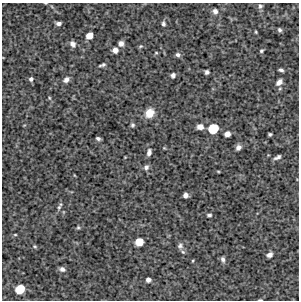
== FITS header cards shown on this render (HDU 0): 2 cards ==
NAXIS1  =                  297 /Length X axis
NAXIS2  =                  298 /Length Y axis

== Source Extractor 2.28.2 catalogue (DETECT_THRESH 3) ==
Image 297 x 298 px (HDU 0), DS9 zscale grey, 1 PNG px = 1 image px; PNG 301 x 302 px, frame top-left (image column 1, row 298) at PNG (2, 3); no overlay
Background 4560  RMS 230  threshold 691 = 3 sigma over >= 5 px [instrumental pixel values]
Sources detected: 50; all 50 listed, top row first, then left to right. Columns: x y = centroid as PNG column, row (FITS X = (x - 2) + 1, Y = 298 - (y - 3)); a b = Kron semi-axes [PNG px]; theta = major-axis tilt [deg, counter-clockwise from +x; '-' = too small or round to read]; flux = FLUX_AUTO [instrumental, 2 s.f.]
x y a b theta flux
260 6 7 6 - 38000
215 11 7 7 - 58000
59 23 5 4 - 49000
163 24 7 5 -84 35000
279 30 4 4 - 30000
256 32 3 3 - 15000
89 36 6 5 - 140000
121 43 5 5 - 71000
73 44 8 6 -53 64000
140 46 6 4 21 21000
115 50 5 5 - 80000
261 51 5 4 - 23000
156 53 5 3 - 14000
178 55 6 5 - 43000
102 65 7 3 17 33000
281 70 5 3 - 32000
207 72 4 4 - 37000
173 75 4 4 - 45000
31 79 5 5 - 37000
66 80 8 6 37 63000
279 82 7 5 44 81000
280 88 5 3 - 14000
49 98 6 4 -88 18000
149 113 9 8 - 200000
132 125 5 5 - 27000
200 127 6 5 - 93000
213 129 8 7 - 410000
227 134 5 5 - 85000
270 134 4 3 - 24000
98 138 4 3 - 33000
238 147 6 5 - 61000
149 152 9 5 76 53000
277 157 8 3 27 44000
146 167 7 5 58 49000
218 171 4 3 - 12000
185 195 5 4 - 68000
59 207 7 6 - 38000
209 215 5 4 - 28000
78 227 5 4 - 20000
15 235 5 3 - 15000
139 242 6 6 - 210000
35 246 5 4 - 21000
180 246 8 7 - 52000
183 252 6 4 -44 23000
270 255 5 4 - 66000
223 259 7 5 -72 41000
62 269 7 6 - 57000
148 280 5 5 - 57000
20 289 7 6 - 330000
260 300 5 2 - 13000
At the frame edge (FLAGS 8, measured only in part): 1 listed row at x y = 260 300